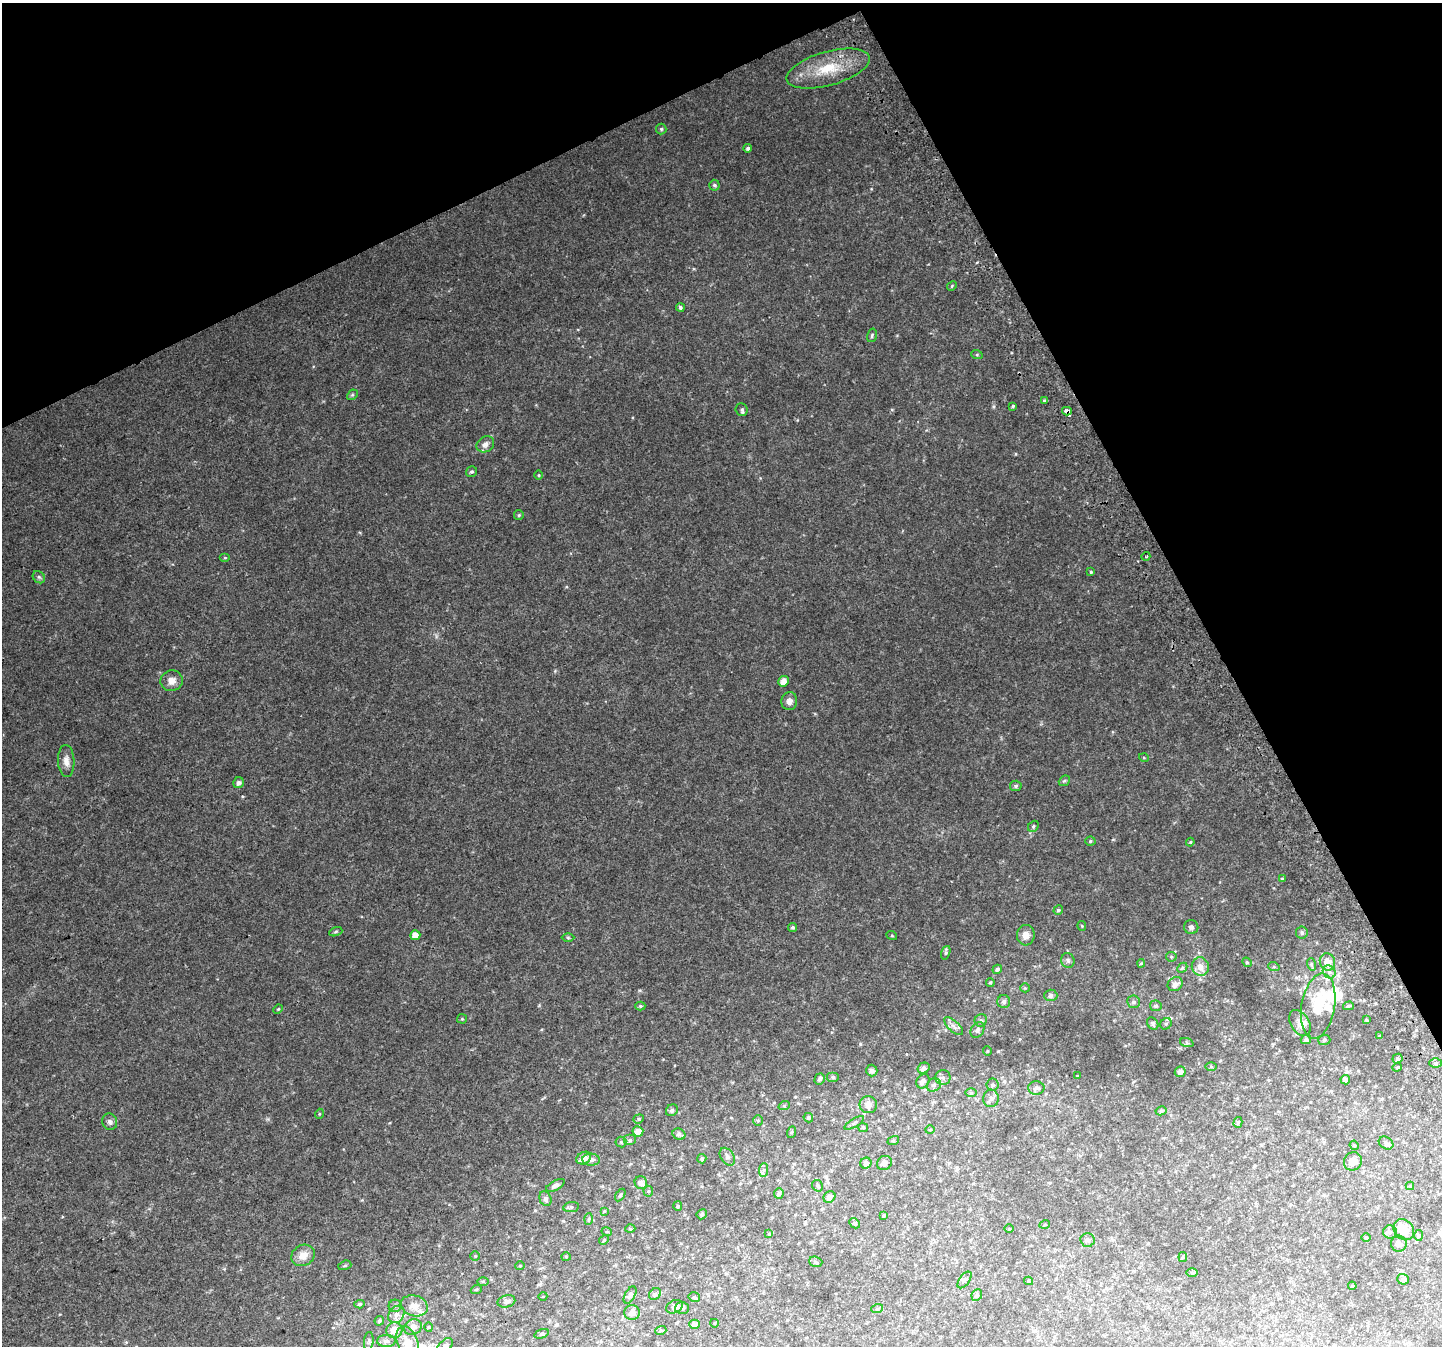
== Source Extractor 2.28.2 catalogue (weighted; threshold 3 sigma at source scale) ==
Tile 3 of 4 x 4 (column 3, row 1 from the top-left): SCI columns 2920-4359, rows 4211-5554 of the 5835 x 5676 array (HDU 1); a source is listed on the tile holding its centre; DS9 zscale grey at full resolution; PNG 1444 x 1348 px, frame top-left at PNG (2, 3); each listed source drawn as its Kron ellipse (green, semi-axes under 4 px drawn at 4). Shown black and unused: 25% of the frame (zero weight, under 2 of 3 exposures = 2% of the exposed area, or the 3 px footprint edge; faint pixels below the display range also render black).
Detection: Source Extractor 2.28.2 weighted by HDU 2 'WHT'; one run over the whole footprint, this tile lists its part. Background 0.0434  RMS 0.0093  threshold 0.042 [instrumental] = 3 sigma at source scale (4.5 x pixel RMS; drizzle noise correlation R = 1.50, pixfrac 1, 0.0396/0.0396 arcsec/px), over >= 5 px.
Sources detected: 203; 1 cosmic-ray / hot-pixel residue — neither listed nor drawn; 8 inside a brighter listed object's ellipse — not listed separately; the other 194 listed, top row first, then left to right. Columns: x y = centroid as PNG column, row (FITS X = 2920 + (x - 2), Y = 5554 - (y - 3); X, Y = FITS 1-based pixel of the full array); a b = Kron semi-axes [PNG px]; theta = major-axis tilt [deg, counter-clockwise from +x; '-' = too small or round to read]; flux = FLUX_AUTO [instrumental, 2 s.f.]
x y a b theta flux
828 68 43 17 16 33
661 129 5 5 - 1.3
748 148 4 4 - 2.5
714 185 5 5 - 2
952 286 5 4 - 0.96
680 307 4 4 - 2
872 335 7 5 75 1.6
977 355 6 4 -19 0.98
352 395 6 4 43 1.3
1044 400 3 3 - 1.8
1013 406 3 3 - 1.1
742 410 6 6 - 2.2
1067 411 5 4 - 2.8
485 444 9 7 33 4.1
471 472 6 5 - 1.6
539 475 5 3 - 0.88
519 515 5 4 - 1.1
1146 556 4 3 - 0.82
225 558 5 3 - 0.8
1091 572 4 4 - 1.1
39 577 7 5 -45 1.8
172 681 11 10 - 6.8
784 681 5 5 - 6.6
789 701 9 8 - 4.4
1144 758 5 3 - 0.83
66 761 16 8 -87 6.4
1064 781 6 4 41 1.4
238 783 6 5 - 3.2
1016 786 6 5 - 1.7
1033 826 6 5 - 1.4
1090 841 5 4 - 1.6
1190 842 4 4 - 0.9
1282 879 4 4 - 1
1058 910 5 4 - 2
1082 926 5 4 - 0.97
793 927 4 4 - 1.7
1191 927 7 7 - 2.4
336 932 7 4 20 1.4
1302 933 6 6 - 2.1
415 935 5 5 - 7.5
1026 935 10 9 - 6.6
892 936 5 3 - 0.76
568 938 6 4 -1 1.2
946 953 7 4 71 1.4
1171 957 5 5 - 1.2
1068 960 7 6 - 2.3
1247 962 5 4 - 1.1
1327 962 8 7 - 11
1141 963 4 4 - 0.94
1311 964 6 4 -72 1.3
1200 967 9 8 - 6.6
1274 967 6 3 -19 1
1182 968 6 4 44 1.2
997 969 5 4 - 2.3
1329 972 7 6 - 3
990 982 4 3 - 1
1175 984 8 6 38 4.2
1025 988 4 4 - 0.9
1051 995 6 6 - 2.6
1004 1002 6 6 - 2.2
1134 1002 6 6 - 2.2
640 1006 5 4 - 1.4
1156 1006 6 5 - 1.6
1318 1006 33 16 80 31
1348 1006 5 4 - 1.5
278 1009 5 4 - 0.89
462 1019 5 5 - 1
981 1020 6 6 - 2
1366 1020 4 3 - 1.4
1153 1023 7 5 -56 1.9
1300 1023 14 9 -59 6.9
1166 1024 6 5 - 1.6
954 1026 12 5 -42 3.6
977 1030 8 6 56 2.9
1380 1036 3 3 - 0.9
1306 1040 5 4 - 2.3
1324 1040 6 5 - 1.4
1187 1043 7 4 -19 1.4
987 1051 4 4 - 0.93
1397 1059 5 5 - 2
1435 1063 6 4 0 1.7
1211 1067 6 4 -1 1.1
1397 1067 5 4 - 1
923 1068 6 5 - 3.4
872 1071 6 5 - 3.3
1180 1072 5 5 - 4.3
1077 1076 4 3 - 0.68
833 1077 6 5 - 1.8
943 1077 7 7 - 2.6
820 1079 6 5 - 2.3
1345 1080 5 4 - 4.8
923 1081 7 6 - 3.2
934 1085 7 6 - 2.6
993 1085 6 6 - 1.9
1036 1088 8 6 0 3.5
971 1092 6 4 0 1.4
991 1098 9 8 - 3.6
868 1105 8 8 - 5.7
784 1106 6 3 19 0.94
672 1110 6 5 - 2
1161 1111 5 4 - 1.9
319 1114 5 3 - 0.69
808 1118 5 4 - 1.9
639 1119 5 4 - 1.3
758 1120 5 5 - 1.2
110 1122 8 7 - 3.1
1238 1122 5 4 - 1.4
854 1123 11 3 31 1.4
863 1127 5 4 - 1
930 1130 5 3 - 0.79
638 1131 5 5 - 6.5
792 1132 6 4 69 1.1
679 1134 7 5 -27 3.1
630 1140 6 5 - 1.7
893 1141 6 4 18 1
621 1142 5 5 - 1.2
1386 1143 8 6 -31 2.4
1354 1145 5 4 - 0.89
727 1157 10 6 -56 2.9
584 1158 8 6 31 6.5
702 1159 5 4 - 1.8
591 1160 9 6 -5 3.4
1353 1161 9 8 - 6.8
866 1163 5 5 - 3.2
884 1163 8 7 - 4
764 1170 7 4 88 2.2
641 1182 6 6 - 4
555 1185 10 5 29 3.2
818 1186 6 5 - 1.8
1410 1186 4 4 - 0.84
648 1191 5 5 - 1.2
779 1193 5 4 - 2
620 1195 7 4 59 1.2
829 1197 6 5 - 2.9
545 1199 8 5 -66 2.6
678 1206 5 4 - 1.1
571 1207 8 5 10 1.9
604 1211 4 4 - 0.69
702 1214 5 4 - 1.5
883 1215 4 3 - 1
589 1219 6 3 87 1
854 1223 6 4 -45 1.3
1045 1224 5 3 - 0.94
630 1229 5 3 - 0.85
1009 1229 4 3 - 0.7
1404 1230 11 9 -48 14
607 1232 5 3 - 0.81
1390 1232 7 7 - 2.6
769 1234 4 4 - 1.1
1419 1236 5 4 - 1.2
1366 1238 5 3 - 0.93
604 1240 5 4 - 0.9
1088 1240 7 7 - 2.2
1399 1244 8 8 - 4
303 1255 12 10 29 9.5
475 1256 4 4 - 0.92
566 1257 4 4 - 0.94
1183 1257 5 4 - 1
816 1262 7 5 -18 1.7
345 1265 7 4 17 1.3
520 1266 5 3 - 0.7
1192 1272 6 4 -1 1.2
1403 1279 5 5 - 3.2
965 1280 9 5 53 2.2
483 1281 6 4 1 0.95
1028 1281 4 4 - 1.1
1352 1286 4 4 - 0.99
476 1290 5 3 - 0.81
655 1294 6 5 - 1.6
630 1295 9 5 62 2.1
977 1295 6 5 - 2.1
543 1296 4 3 - 0.59
694 1297 6 4 -15 1.5
506 1301 9 6 14 3.4
359 1304 5 4 - 1.5
395 1306 6 6 - 2.1
414 1306 13 10 -16 8.8
674 1307 9 6 29 3.6
682 1308 7 6 - 2.7
877 1309 6 3 19 1.1
632 1313 8 7 - 3.3
396 1314 9 7 54 4.5
379 1321 5 4 - 1.6
714 1323 4 3 - 0.67
694 1324 5 4 - 3.7
413 1327 9 7 25 5.4
429 1327 4 4 - 0.96
394 1330 8 7 - 11
661 1330 5 3 - 1.2
542 1334 7 4 18 1.4
369 1341 9 4 83 1.7
386 1341 9 6 1 3.5
407 1342 17 10 -69 13
445 1346 9 5 47 2.9
Overlapping masked pixels (flux is a lower limit): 1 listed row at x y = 1067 411
Isophote crosses this tile's border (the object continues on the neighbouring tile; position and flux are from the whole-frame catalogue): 2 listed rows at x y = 407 1342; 445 1346
Unlisted compact peaks at least as high as the median listed source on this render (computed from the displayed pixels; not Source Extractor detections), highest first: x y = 993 407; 539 1005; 860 1044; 639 990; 1016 454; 555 671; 977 262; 566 587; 694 269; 892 410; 871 189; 242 796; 60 1314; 268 1119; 360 533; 224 1269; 632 417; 362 1200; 815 714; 760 478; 797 420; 1113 839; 897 335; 62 1217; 542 1029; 389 1123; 583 215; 313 366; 436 637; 1020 1039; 449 1204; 1113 732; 928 264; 544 1097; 1173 686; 926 430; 732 1082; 343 1149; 1012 353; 535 1210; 536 405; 663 1059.